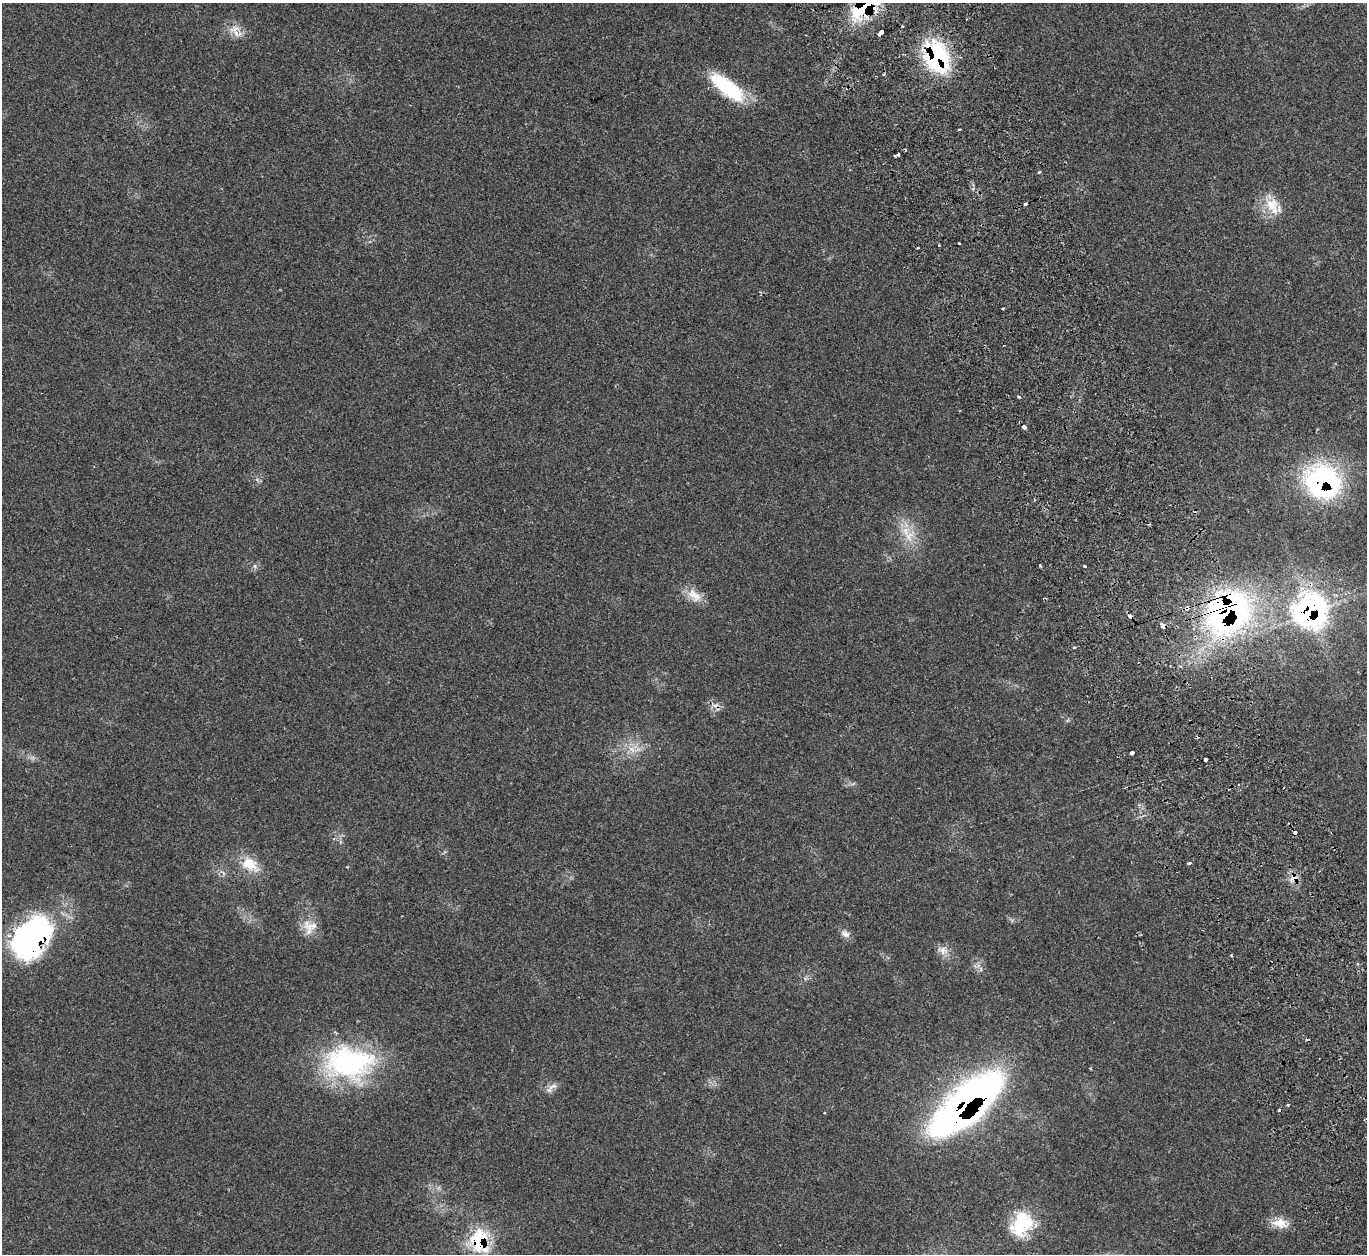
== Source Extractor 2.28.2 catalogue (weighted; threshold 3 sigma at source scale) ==
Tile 6 of 4 x 4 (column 2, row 2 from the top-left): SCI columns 1430-2794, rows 2691-3942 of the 5583 x 5512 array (HDU 1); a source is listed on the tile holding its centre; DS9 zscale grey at full resolution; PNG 1369 x 1256 px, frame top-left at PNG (2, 3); no overlay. Shown black and unused: <1% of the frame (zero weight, under 2 of 3 exposures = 4% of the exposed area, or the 3 px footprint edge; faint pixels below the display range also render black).
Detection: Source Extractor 2.28.2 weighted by HDU 2 'WHT'; one run over the whole footprint, this tile lists its part. Background 0.11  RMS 0.0081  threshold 0.0363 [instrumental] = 3 sigma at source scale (4.5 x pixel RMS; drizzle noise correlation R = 1.50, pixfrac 1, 0.05/0.05 arcsec/px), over >= 5 px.
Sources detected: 54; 9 cosmic-ray / hot-pixel residue — not listed; the other 45 listed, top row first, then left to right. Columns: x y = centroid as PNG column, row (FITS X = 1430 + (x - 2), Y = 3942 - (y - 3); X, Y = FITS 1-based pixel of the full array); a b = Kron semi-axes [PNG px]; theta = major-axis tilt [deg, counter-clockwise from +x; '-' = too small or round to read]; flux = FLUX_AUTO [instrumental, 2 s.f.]
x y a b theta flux
864 8 45 23 37 54
236 33 17 7 -51 6.6
881 33 5 3 - 16
937 57 35 24 -68 86
884 74 4 3 - 1.3
727 87 45 16 -38 49
959 129 3 2 - 1.1
898 154 5 3 - 3.4
1039 172 4 4 - 1.1
1272 205 22 18 -60 19
959 243 3 3 - 1.6
918 248 3 2 - 1.2
1002 308 3 2 - 0.89
1019 397 4 3 - 1.4
1024 427 4 3 - 8
1322 481 39 34 -31 130
909 536 23 15 72 17
1040 565 3 3 - 1.4
255 566 6 4 -71 1.3
1085 566 3 3 - 1.8
694 595 24 12 -39 11
1188 608 5 4 - 7.7
1310 610 30 29 - 190
1227 611 43 37 47 280
1163 626 4 4 - 8.3
1074 647 4 3 - 1.4
632 749 12 7 -45 6.1
1132 753 3 3 - 8.9
1205 759 4 3 - 6.5
1189 863 4 3 - 1.3
249 864 20 16 -13 18
1293 878 12 8 39 6.6
311 927 22 16 36 12
845 934 13 8 -29 4.5
31 938 51 33 54 170
943 950 16 11 -26 6.9
349 1062 63 40 -1 130
1091 1068 3 2 - 0.93
552 1086 19 6 29 4.6
966 1104 63 23 41 540
1288 1105 3 3 - 0.77
824 1113 3 2 - 0.57
1280 1223 22 12 -5 12
1022 1224 31 23 59 40
479 1240 27 18 -85 50
Overlapping masked pixels (flux is a lower limit): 11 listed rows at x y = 864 8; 937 57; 1322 481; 1188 608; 1310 610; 1227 611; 1163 626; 1293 878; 31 938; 966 1104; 479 1240
Isophote crosses this tile's border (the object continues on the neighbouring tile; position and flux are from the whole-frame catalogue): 2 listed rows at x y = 864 8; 31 938